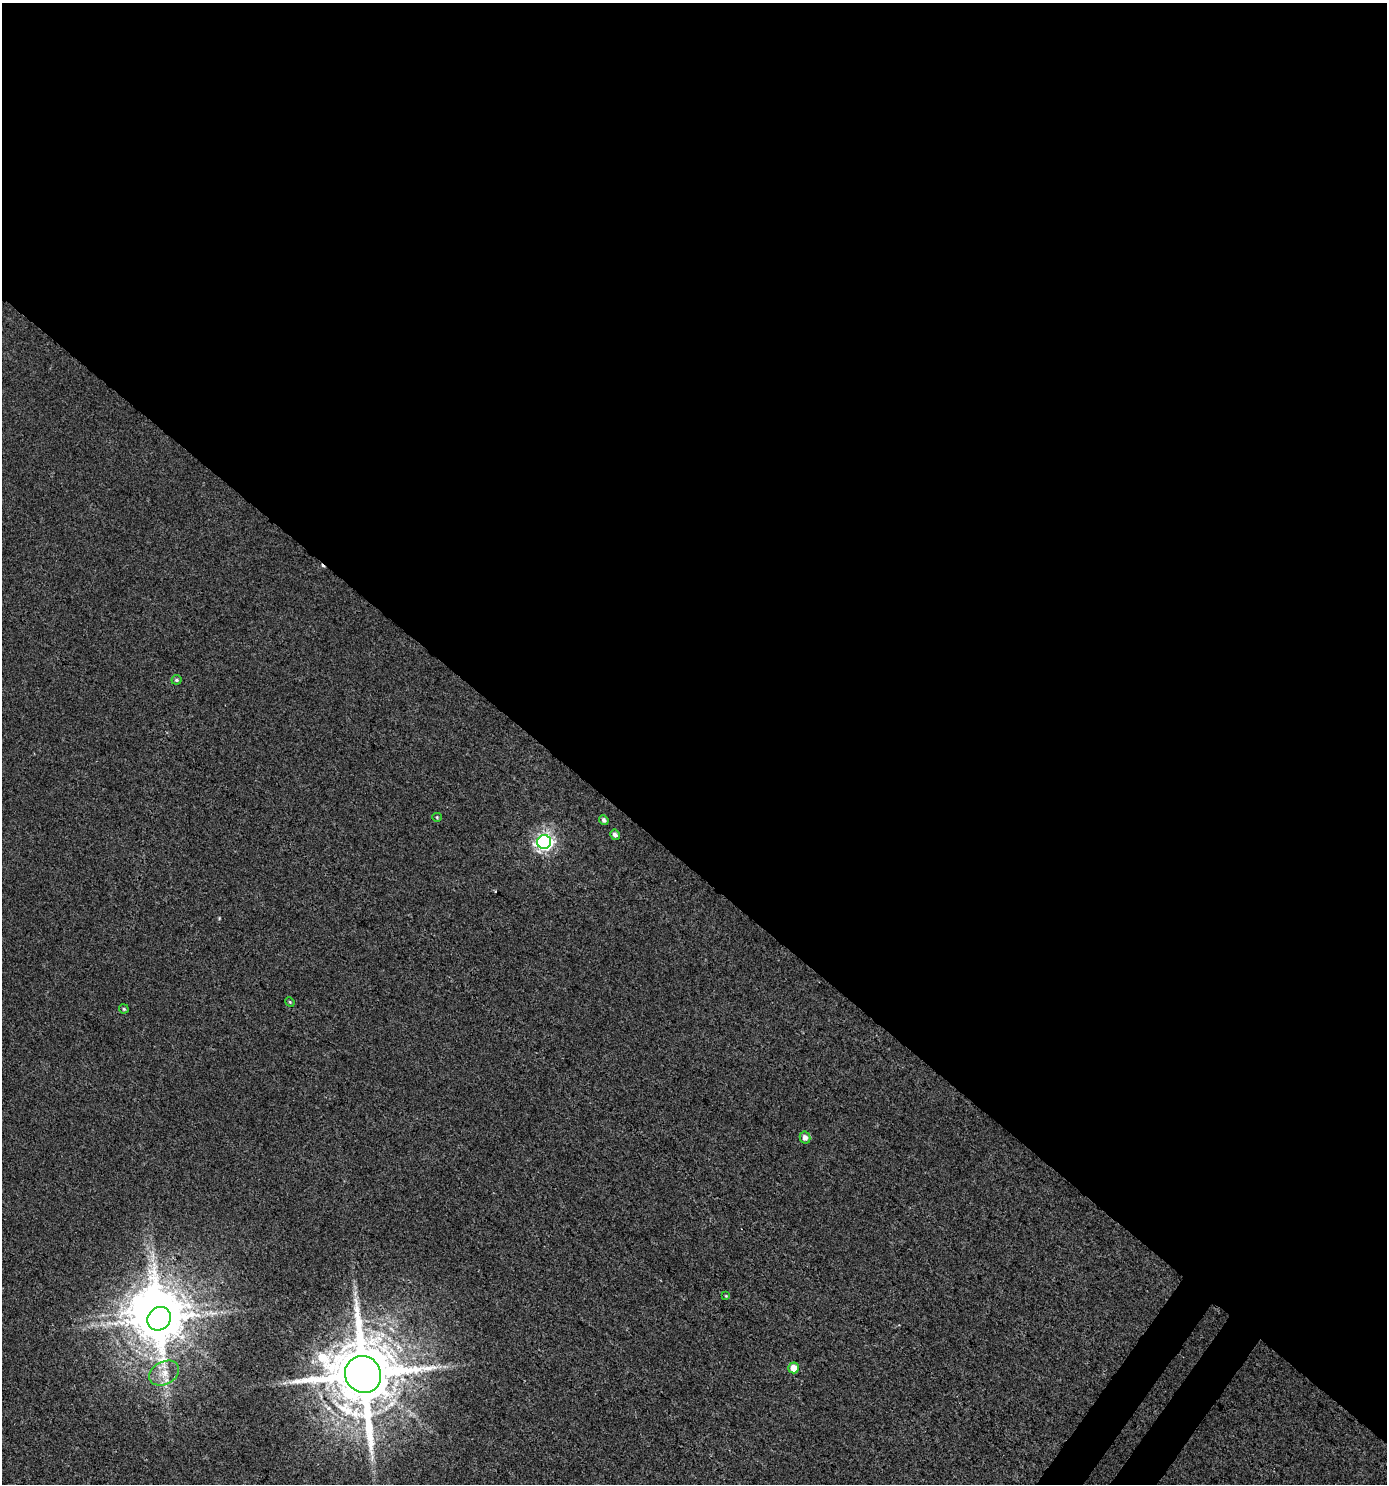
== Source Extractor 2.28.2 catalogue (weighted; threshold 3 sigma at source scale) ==
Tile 3 of 4 x 4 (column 3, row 1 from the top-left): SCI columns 2996-4380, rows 4493-5974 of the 6058 x 6012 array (HDU 1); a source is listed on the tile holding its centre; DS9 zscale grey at full resolution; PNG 1389 x 1486 px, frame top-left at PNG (2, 3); each listed source drawn as its Kron ellipse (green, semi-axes under 4 px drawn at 4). Shown black and unused: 59% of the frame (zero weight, under 3 of 4 exposures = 5% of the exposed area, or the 3 px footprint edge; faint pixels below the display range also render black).
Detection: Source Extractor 2.28.2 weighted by HDU 2 'WHT'; one run over the whole footprint, this tile lists its part. Background 0.00357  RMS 0.004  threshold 0.0181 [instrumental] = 3 sigma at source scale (4.5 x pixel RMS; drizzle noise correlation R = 1.50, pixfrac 1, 0.0396/0.0396 arcsec/px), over >= 5 px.
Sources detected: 15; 1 inside a brighter object's white glare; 1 long thin detection or spike segment (spike, bleed or trail) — neither listed nor drawn; the other 13 listed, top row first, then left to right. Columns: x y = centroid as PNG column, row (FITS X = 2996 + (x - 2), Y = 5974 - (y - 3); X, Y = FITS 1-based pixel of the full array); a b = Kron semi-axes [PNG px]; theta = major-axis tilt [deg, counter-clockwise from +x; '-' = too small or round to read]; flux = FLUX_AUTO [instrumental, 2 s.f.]
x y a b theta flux
176 680 5 5 - 0.73
437 817 4 4 - 0.43
604 820 5 4 - 1.2
615 835 5 4 - 1.5
544 842 7 7 - 130
290 1002 5 4 - 0.44
124 1009 5 4 - 0.56
805 1138 6 5 - 2.2
726 1296 4 3 - 0.35
159 1319 12 11 - 2000
794 1368 5 5 - 4.7
164 1373 16 11 29 5.6
363 1374 19 17 -54 4400
Overlapping masked pixels (flux is a lower limit): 1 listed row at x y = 363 1374